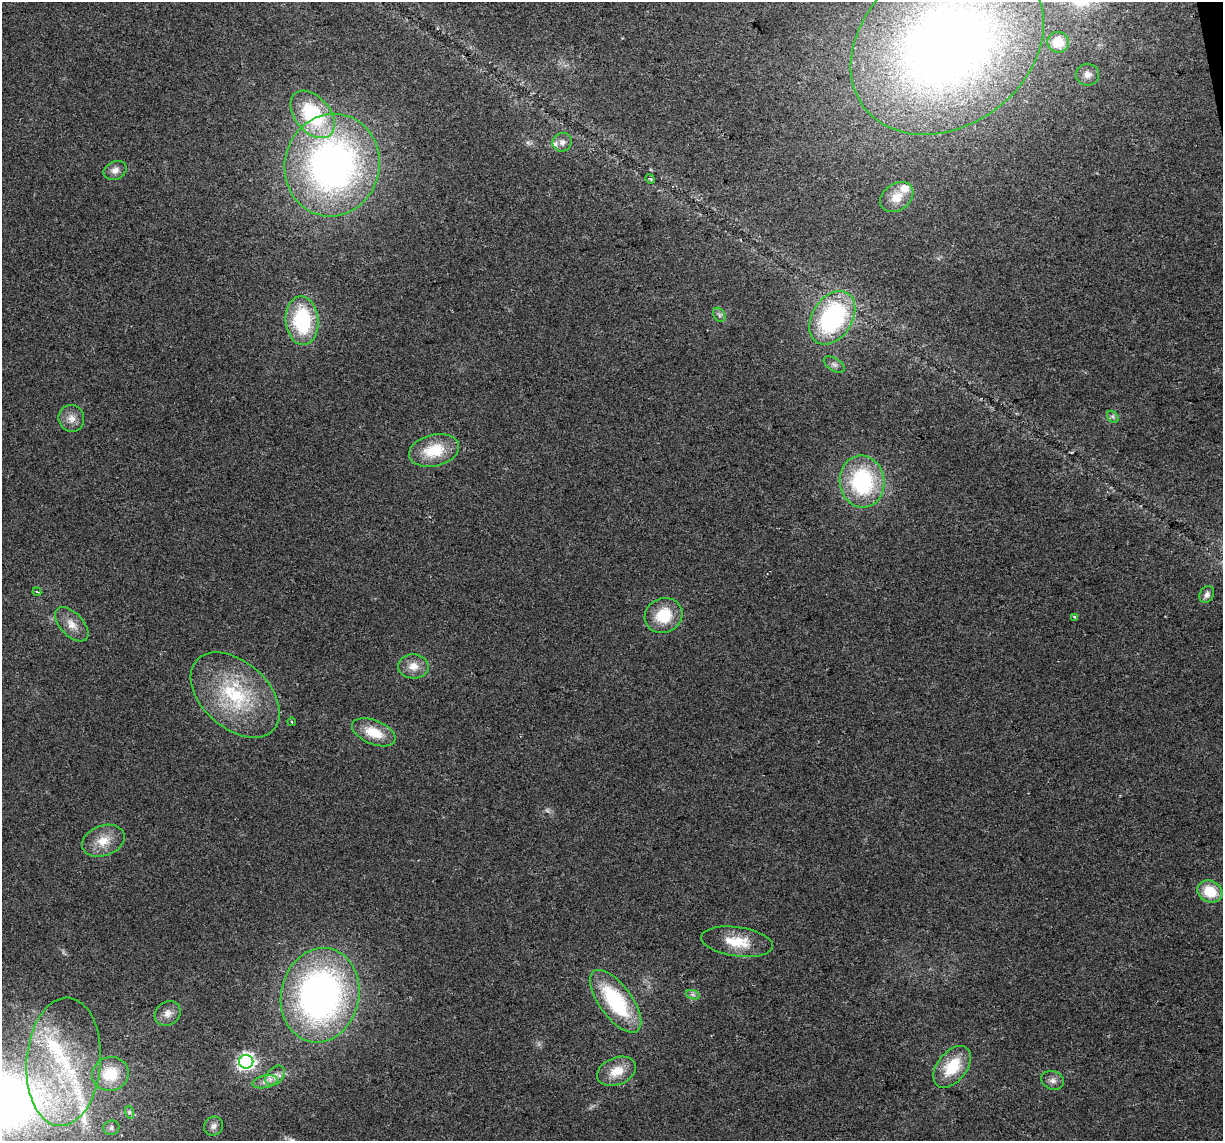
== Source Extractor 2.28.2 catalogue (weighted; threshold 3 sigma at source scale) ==
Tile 10 of 4 x 4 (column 2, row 3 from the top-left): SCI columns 1222-2442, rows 1214-2352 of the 4883 x 4659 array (HDU 1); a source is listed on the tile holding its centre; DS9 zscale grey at full resolution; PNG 1225 x 1143 px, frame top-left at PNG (2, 2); each listed source drawn as its Kron ellipse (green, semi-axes under 4 px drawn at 4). Shown black and unused: <1% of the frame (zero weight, under 2 of 3 exposures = <1% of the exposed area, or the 3 px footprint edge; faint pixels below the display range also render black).
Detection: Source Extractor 2.28.2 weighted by HDU 2 'WHT'; one run over the whole footprint, this tile lists its part. Background 0.0499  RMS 0.0068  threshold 0.0307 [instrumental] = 3 sigma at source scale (4.5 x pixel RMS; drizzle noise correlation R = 1.50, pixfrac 1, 0.0396/0.0396 arcsec/px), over >= 5 px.
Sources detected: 50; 1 too faint to see at this stretch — neither listed nor drawn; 5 inside a brighter listed object's ellipse — not listed separately; the other 44 listed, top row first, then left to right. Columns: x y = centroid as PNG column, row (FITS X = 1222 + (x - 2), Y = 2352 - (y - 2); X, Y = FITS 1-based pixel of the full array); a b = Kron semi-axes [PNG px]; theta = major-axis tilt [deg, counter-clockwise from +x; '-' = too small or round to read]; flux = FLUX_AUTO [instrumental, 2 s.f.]
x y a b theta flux
1058 42 10 10 - 14
947 44 104 81 37 630
1088 75 11 10 - 4.6
313 114 27 17 -50 61
562 142 10 9 - 4.1
332 165 51 47 75 320
115 170 12 9 22 4.5
650 179 5 4 - 0.86
897 197 18 13 36 11
719 315 7 5 -60 1.7
832 318 29 20 57 98
302 321 24 16 -86 55
834 364 11 6 -31 2.5
1113 417 7 5 -45 1.6
71 418 13 12 - 6.2
434 450 25 16 14 25
862 482 26 22 -82 69
37 592 4 3 - 0.87
1207 595 9 7 58 2.6
664 615 19 17 25 23
1075 617 4 3 - 1.6
72 624 21 11 -46 8.5
413 666 15 12 -3 8.4
235 695 52 33 -42 66
292 722 4 3 - 0.64
374 732 23 12 -22 17
103 841 22 15 20 13
1210 891 13 10 -27 18
737 942 36 14 -8 19
320 995 47 39 78 290
693 995 7 4 -19 1.5
615 1001 37 16 -53 58
168 1013 14 11 39 5.5
64 1062 64 37 86 93
246 1062 7 7 - 250
952 1067 24 14 52 24
617 1071 20 13 22 14
110 1074 18 17 - 23
275 1076 11 8 46 4.7
1053 1080 12 9 -21 3.7
265 1082 13 6 12 3.9
129 1112 6 4 -72 1.3
214 1126 10 9 - 3.2
111 1128 8 7 - 2.3
Isophote crosses this tile's border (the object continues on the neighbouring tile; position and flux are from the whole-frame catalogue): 1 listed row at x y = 947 44